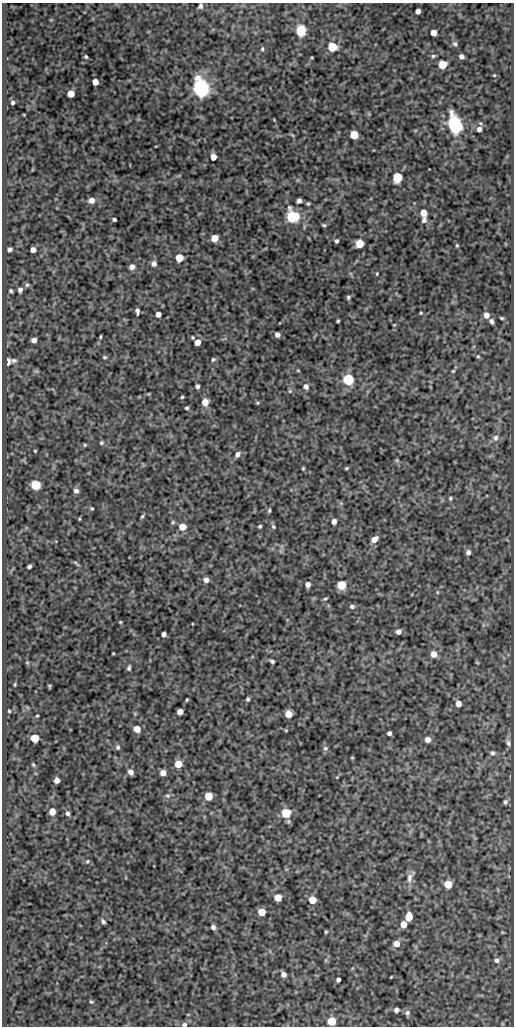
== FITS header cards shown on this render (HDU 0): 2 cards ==
NAXIS1  =                  512
NAXIS2  =                 1024

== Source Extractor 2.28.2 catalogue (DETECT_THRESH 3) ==
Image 512 x 1024 px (HDU 0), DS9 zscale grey, 1 PNG px = 1 image px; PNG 516 x 1028 px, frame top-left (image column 1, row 1024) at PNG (2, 3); no overlay
Background 147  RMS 0.61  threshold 1.83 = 3 sigma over >= 5 px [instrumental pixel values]
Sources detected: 166; all 166 listed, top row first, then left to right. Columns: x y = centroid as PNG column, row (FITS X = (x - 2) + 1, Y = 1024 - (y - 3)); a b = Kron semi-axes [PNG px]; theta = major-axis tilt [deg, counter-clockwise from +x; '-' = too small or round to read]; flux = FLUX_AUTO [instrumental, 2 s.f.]
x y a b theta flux
200 6 5 4 - 110
418 11 4 4 - 230
301 30 5 5 - 5500
433 32 5 5 - 420
455 44 6 6 - 91
332 47 5 5 - 2700
262 49 6 4 77 61
433 56 6 4 15 70
461 56 5 4 - 160
86 57 4 4 - 59
443 64 5 5 - 1600
494 75 4 3 - 35
95 82 5 5 - 530
201 88 7 6 - 27000
71 94 5 5 - 800
13 103 4 4 - 88
369 114 6 4 -72 52
455 125 10 6 -71 20000
479 129 6 6 - 160
354 135 5 5 - 2000
213 157 5 5 - 460
397 177 5 5 - 4200
91 200 5 5 - 330
299 201 5 4 - 160
308 203 4 4 - 56
423 213 5 5 - 690
292 217 7 6 - 7100
114 219 4 3 - 96
424 220 6 5 - 170
324 225 5 4 - 60
214 238 5 5 - 1000
337 241 4 3 - 91
360 244 5 5 - 1500
457 245 5 4 - 48
10 249 5 4 - 110
33 250 5 4 - 290
179 258 5 5 - 1400
154 264 6 6 - 170
132 267 5 5 - 240
377 274 4 3 - 38
27 285 6 6 - 78
20 290 5 4 - 150
11 291 4 3 - 68
348 297 5 5 - 73
137 311 6 4 -83 140
421 313 4 3 - 43
158 314 5 4 - 280
486 315 5 5 - 330
502 318 4 3 - 53
338 321 3 3 - 53
491 321 5 4 - 120
394 325 4 3 - 34
277 335 4 4 - 200
100 337 4 2 - 46
34 340 5 4 - 220
197 342 5 5 - 520
478 356 5 4 - 50
104 357 5 4 - 59
213 359 6 5 - 73
14 360 7 5 1 100
8 362 6 4 82 470
36 371 6 5 - 69
298 371 5 3 - 35
453 371 4 4 - 45
348 379 5 5 - 6400
197 386 4 4 - 110
306 386 6 6 - 170
290 391 6 5 - 68
148 394 6 3 18 40
182 397 3 3 - 57
205 402 6 5 - 560
257 403 5 4 - 52
187 408 4 3 - 70
496 438 8 8 - 200
101 443 5 5 - 66
85 445 5 4 - 50
35 451 3 3 - 39
237 454 7 5 55 180
397 460 6 5 - 60
303 468 4 3 - 49
346 468 4 3 - 50
35 485 5 5 - 3200
76 491 6 5 - 150
450 498 5 5 - 72
341 503 5 5 - 54
92 508 3 3 - 55
269 510 5 4 - 65
142 516 6 4 62 63
79 519 4 3 - 39
334 521 5 5 - 190
173 522 5 5 - 65
260 526 4 4 - 81
273 526 6 5 - 79
182 527 5 5 - 880
374 539 7 5 37 360
280 551 7 4 -89 73
468 552 6 5 - 170
76 563 9 3 -40 66
29 566 4 4 - 110
206 580 5 5 - 240
308 584 5 4 - 260
341 585 5 5 - 2300
437 592 5 3 - 40
325 599 5 3 - 57
352 606 6 5 - 120
120 622 4 4 - 41
399 632 5 4 - 220
163 634 4 4 - 180
113 653 3 2 - 32
434 654 5 5 - 470
272 661 4 4 - 94
27 662 5 3 - 41
129 668 7 4 79 85
15 684 6 3 -83 41
49 686 3 2 - 44
248 699 4 4 - 75
187 700 3 2 - 46
458 704 5 4 - 370
9 711 4 3 - 49
180 712 5 5 - 390
135 714 6 4 -18 43
288 714 5 5 - 830
37 716 4 3 - 45
137 729 5 5 - 680
286 730 4 4 - 39
389 733 4 4 - 130
35 738 5 5 - 2100
428 740 5 5 - 320
508 743 7 5 -62 130
118 747 6 5 - 94
325 748 7 6 - 100
492 753 7 6 - 100
352 758 4 3 - 33
178 764 5 5 - 1000
33 765 6 5 - 61
131 772 5 4 - 240
163 773 5 5 - 370
57 780 5 5 - 320
167 796 7 5 0 100
209 796 5 5 - 1400
505 802 6 5 - 88
52 811 5 5 - 640
67 813 6 5 - 110
286 813 5 5 - 2900
87 861 5 4 - 58
409 878 15 8 76 230
448 884 5 5 - 1300
278 898 5 5 - 950
312 900 5 5 - 980
262 912 5 5 - 1100
409 917 6 5 - 1000
103 922 6 4 -65 98
403 924 5 5 - 640
213 927 5 5 - 150
326 932 4 3 - 47
396 944 6 5 - 400
326 960 6 4 72 54
497 960 6 5 - 140
283 974 5 5 - 200
391 977 3 2 - 32
338 980 4 4 - 160
91 1002 5 4 - 55
396 1010 5 4 - 150
407 1013 6 6 - 150
332 1021 5 5 - 2100
184 1025 6 6 - 120
At the frame edge (FLAGS 8, measured only in part): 1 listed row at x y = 184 1025